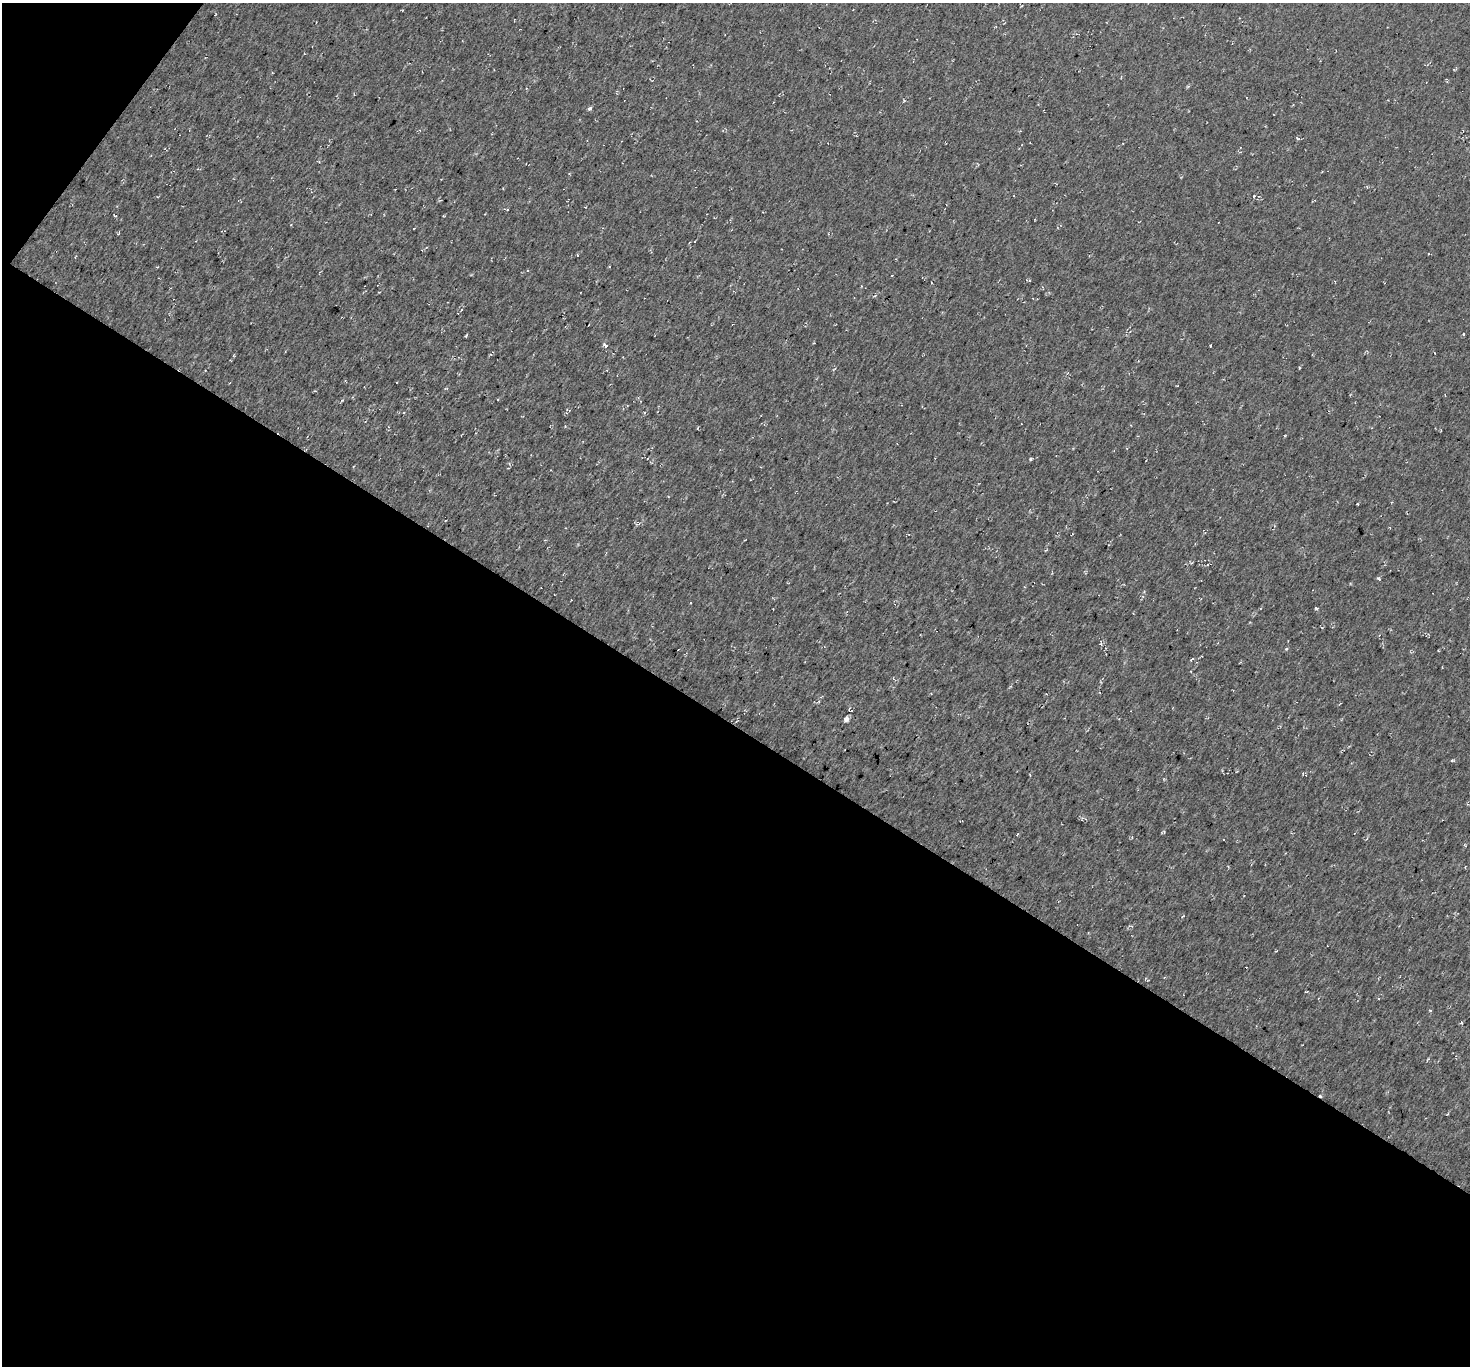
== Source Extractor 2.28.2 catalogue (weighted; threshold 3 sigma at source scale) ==
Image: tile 3 of 2 x 2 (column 1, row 2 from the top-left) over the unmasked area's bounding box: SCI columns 103-1570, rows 105-1468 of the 3086 x 3104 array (HDU 1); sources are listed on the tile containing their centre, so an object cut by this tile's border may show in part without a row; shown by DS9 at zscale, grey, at full resolution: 1 PNG px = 1 image px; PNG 1472 x 1368 px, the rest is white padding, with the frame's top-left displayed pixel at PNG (2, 3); no overlay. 48% of this frame is shown black and not used: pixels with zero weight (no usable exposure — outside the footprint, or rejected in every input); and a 3 px margin inside the footprint's outer edge (the drizzle kernel's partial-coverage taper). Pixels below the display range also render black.
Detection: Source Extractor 2.28.2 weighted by HDU 2 'WHT'; one run over the whole footprint, this tile lists its part. Background 0.00253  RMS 0.0088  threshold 0.0398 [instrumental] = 3 sigma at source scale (4.5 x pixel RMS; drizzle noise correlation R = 1.50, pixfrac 1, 0.0396/0.0396 arcsec/px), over >= 5 px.
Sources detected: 34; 9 cosmic-ray / hot-pixel residue — not listed; the other 25 listed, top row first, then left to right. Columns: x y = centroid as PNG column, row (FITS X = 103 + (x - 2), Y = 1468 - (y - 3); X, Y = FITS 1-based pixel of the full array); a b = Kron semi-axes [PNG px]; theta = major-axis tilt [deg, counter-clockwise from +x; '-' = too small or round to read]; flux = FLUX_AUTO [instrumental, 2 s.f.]
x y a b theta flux
1188 86 5 3 - 1
590 108 5 4 - 2
1254 196 3 3 - 0.73
506 209 8 3 -17 1.3
115 215 4 3 - 0.92
1218 222 2 2 - 0.64
577 255 3 2 - 0.79
1029 281 5 3 - 1
874 296 5 3 - 0.91
1463 334 4 3 - 0.66
466 336 4 2 - 1
605 345 9 4 -42 2.6
342 400 5 4 - 1
1031 459 4 3 - 0.99
1379 579 5 3 - 1.1
690 603 3 2 - 0.59
1316 608 4 3 - 1.5
1192 659 7 3 25 1
846 719 6 5 - 3.3
1452 760 4 4 - 0.96
1164 831 5 3 - 0.86
1018 834 4 3 - 1.4
1465 845 5 3 - 0.83
1379 999 3 2 - 0.74
1461 1023 4 3 - 1.1
Unlisted compact peaks at least as high as the median listed source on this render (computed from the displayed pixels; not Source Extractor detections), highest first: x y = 1286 649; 1210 346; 1357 504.